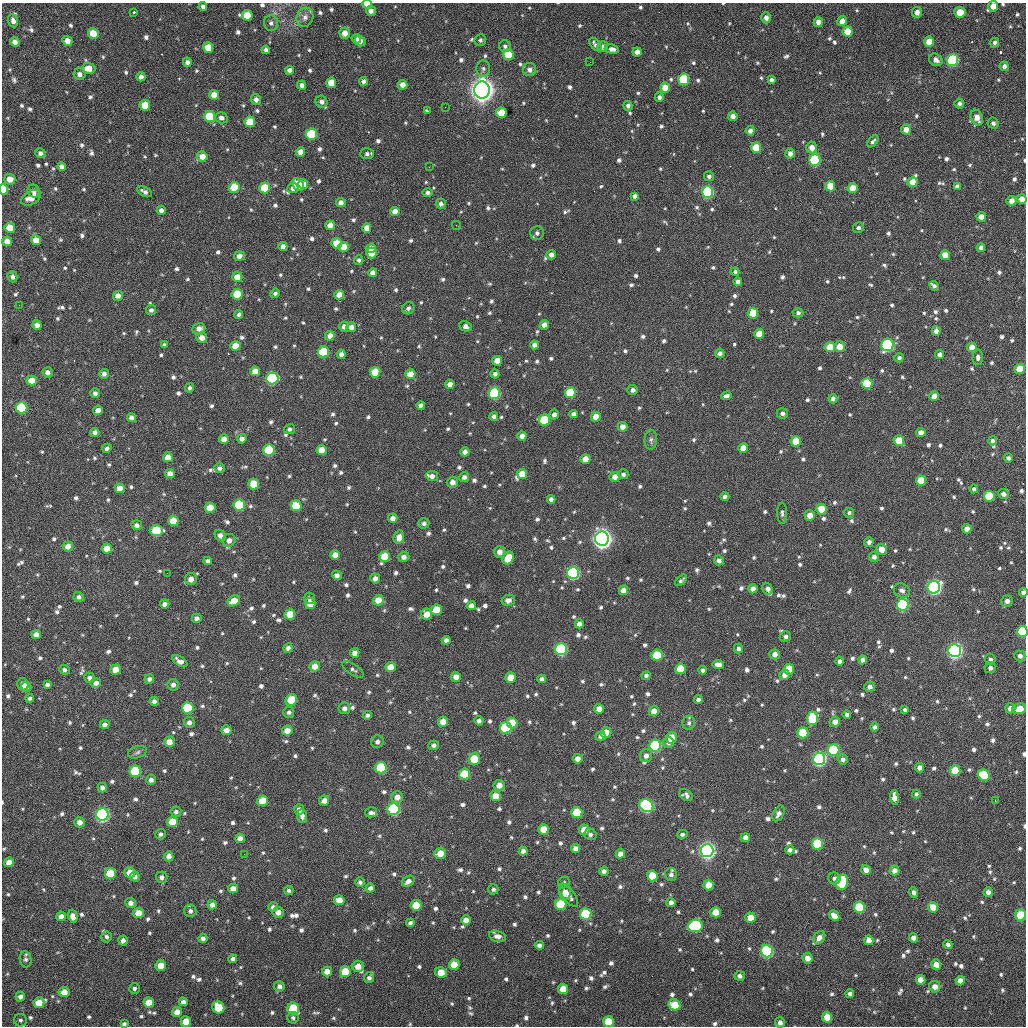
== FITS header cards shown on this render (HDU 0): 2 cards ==
NAXIS1  =                 1024 / length of data axis 1
NAXIS2  =                 1024 / length of data axis 2

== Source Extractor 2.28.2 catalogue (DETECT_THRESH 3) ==
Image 1024 x 1024 px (HDU 0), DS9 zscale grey, 1 PNG px = 1 image px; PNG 1028 x 1028 px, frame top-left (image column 1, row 1024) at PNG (2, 3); each listed source drawn as its Kron ellipse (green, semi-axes under 4 px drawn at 4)
Background 399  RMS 17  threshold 52.1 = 3 sigma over >= 5 px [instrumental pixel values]
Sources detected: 1091; of the 1091, the 500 brightest by FLUX_AUTO listed and drawn (591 fainter detections omitted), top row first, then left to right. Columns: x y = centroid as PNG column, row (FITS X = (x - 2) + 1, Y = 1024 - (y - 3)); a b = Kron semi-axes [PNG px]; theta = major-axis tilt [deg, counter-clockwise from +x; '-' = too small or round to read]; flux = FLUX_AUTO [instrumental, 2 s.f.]
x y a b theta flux
367 4 5 4 - 1.9e+04
993 6 5 5 - 1.0e+04
203 7 4 4 - 3.8e+03
371 11 5 5 - 6.3e+03
134 12 3 2 - 6.9e+03
917 12 5 5 - 6.7e+03
960 12 5 5 - 2.2e+04
247 15 5 5 - 2.7e+04
305 17 10 8 70 6.8e+03
766 18 6 5 - 6.5e+03
13 21 7 5 -71 5.1e+03
842 21 5 4 - 9.2e+03
818 22 5 4 - 7.3e+03
271 23 8 7 - 4.2e+03
848 32 5 5 - 2.5e+04
345 33 5 5 - 1.1e+04
93 34 5 5 - 2.6e+04
356 39 5 4 - 3.7e+03
480 40 6 5 - 3.3e+03
67 41 5 5 - 9.7e+03
360 41 6 5 - 7.2e+03
15 42 5 4 - 6.6e+03
929 42 5 5 - 2.1e+04
995 43 5 4 - 4.0e+03
595 45 8 4 -51 4.6e+03
505 46 6 5 - 3.5e+03
208 47 5 5 - 2.1e+04
603 47 5 5 - 6.8e+03
612 49 7 4 -9 5.5e+03
266 50 4 4 - 3.6e+03
637 52 4 4 - 8.6e+03
508 55 5 5 - 4.0e+04
936 60 7 6 - 6.4e+03
952 60 6 5 - 1.4e+05
187 62 4 4 - 4.6e+03
590 62 2 2 - 3.1e+03
1004 66 4 4 - 4.6e+03
88 68 7 5 -2 1.4e+04
483 69 8 7 - 3.5e+03
290 70 4 4 - 6.8e+03
529 70 6 6 - 6.5e+03
80 74 6 6 - 5.6e+03
141 77 4 4 - 5.9e+03
684 79 5 5 - 8.4e+04
771 80 4 4 - 5.0e+03
364 81 4 4 - 4.8e+03
331 83 5 5 - 2.1e+04
301 85 4 4 - 5.2e+03
403 85 5 5 - 9.8e+03
665 88 5 5 - 1.7e+04
482 90 8 8 - 1.5e+06
214 95 5 5 - 1.4e+04
659 97 4 4 - 4.9e+03
256 100 5 5 - 5.6e+03
321 102 6 5 - 5.4e+03
959 104 5 4 - 3.3e+03
145 105 5 5 - 2.6e+04
628 106 5 4 - 4.0e+03
445 107 2 2 - 9.9e+03
428 111 4 3 - 3.3e+03
501 113 5 5 - 3.4e+04
733 116 5 4 - 7.3e+03
210 117 5 5 - 5.7e+04
221 118 6 5 - 5.3e+03
977 118 8 6 -69 9.9e+03
250 122 5 5 - 3.0e+04
993 123 5 5 - 3.8e+03
906 129 5 5 - 9.3e+03
750 131 5 4 - 5.7e+03
311 134 5 5 - 8.3e+04
873 141 7 4 49 3.3e+03
756 148 5 5 - 3.1e+04
812 148 6 5 - 8.7e+03
301 152 5 4 - 1.1e+04
40 153 5 5 - 4.4e+03
367 154 7 5 0 3.8e+03
790 154 5 4 - 6.6e+03
202 156 5 5 - 1.3e+04
815 160 6 5 - 1.1e+05
61 167 4 4 - 5.3e+03
429 167 2 2 - 3.4e+03
709 176 5 5 - 3.8e+03
10 179 6 5 - 1.1e+04
913 182 5 5 - 2.2e+04
303 184 5 4 - 1.3e+04
298 185 7 5 -51 2.4e+04
830 186 5 5 - 2.5e+04
957 186 4 4 - 4.1e+03
234 187 5 5 - 4.0e+04
265 188 5 5 - 4.1e+04
293 188 5 5 - 5.8e+03
852 188 5 5 - 2.1e+04
3 189 5 4 - 4.2e+04
34 191 6 6 - 4.4e+03
145 192 8 4 -28 4.7e+03
428 192 5 4 - 3.7e+03
708 192 6 5 - 1.5e+05
635 196 4 4 - 3.8e+03
31 198 11 6 30 1.2e+04
1022 199 5 5 - 1.0e+04
1011 201 5 5 - 9.4e+03
341 203 5 4 - 6.9e+03
441 204 5 5 - 4.3e+03
161 210 5 4 - 5.2e+03
395 211 4 4 - 1.0e+04
981 217 4 4 - 1.0e+04
330 225 5 4 - 1.0e+04
456 225 4 2 - 4.0e+03
10 228 5 5 - 2.0e+04
367 228 5 4 - 1.2e+04
858 228 5 5 - 3.2e+03
537 233 7 6 - 4.5e+03
36 240 5 5 - 1.1e+04
7 241 5 5 - 1.0e+04
336 243 5 5 - 2.2e+04
283 246 4 4 - 5.8e+03
344 247 5 5 - 2.0e+04
371 248 5 4 - 9.6e+03
981 248 4 4 - 5.0e+03
372 253 5 5 - 3.1e+04
551 255 4 4 - 6.1e+03
945 255 5 5 - 2.1e+04
240 256 5 4 - 8.0e+03
359 260 5 4 - 3.2e+03
735 272 4 4 - 3.1e+03
373 273 4 4 - 8.3e+03
12 277 5 5 - 4.0e+03
237 277 5 5 - 1.4e+04
738 281 4 4 - 3.9e+03
934 286 5 3 - 3.8e+03
275 293 5 4 - 3.4e+03
237 294 5 5 - 3.7e+04
339 295 5 4 - 1.3e+04
118 296 5 5 - 7.5e+03
19 305 2 2 - 6.8e+03
408 308 6 5 - 4.2e+03
151 310 5 5 - 4.1e+03
753 313 5 5 - 3.7e+04
798 313 5 4 - 3.2e+03
239 314 5 4 - 3.2e+03
37 325 4 4 - 7.1e+03
544 325 5 4 - 9.3e+03
466 326 6 5 - 5.8e+03
344 327 5 5 - 5.6e+03
351 327 5 5 - 6.8e+03
199 329 6 5 - 7.3e+03
936 331 5 4 - 6.5e+03
759 334 5 5 - 1.9e+04
330 336 5 4 - 7.7e+03
202 338 5 5 - 1.0e+04
164 345 4 4 - 3.4e+03
534 345 4 4 - 6.6e+03
887 345 6 6 - 1.6e+05
235 346 5 5 - 1.5e+04
830 347 5 5 - 2.5e+04
840 347 5 5 - 1.6e+04
972 347 5 4 - 1.2e+04
323 352 5 5 - 6.2e+04
720 353 5 4 - 5.4e+03
341 354 5 4 - 4.9e+03
940 354 5 4 - 5.3e+03
978 357 7 5 88 4.5e+03
899 358 5 4 - 3.6e+03
497 361 5 5 - 1.3e+04
1020 369 5 5 - 2.5e+04
255 371 5 5 - 1.1e+04
47 372 5 5 - 5.6e+03
375 372 5 5 - 2.8e+04
104 374 5 4 - 5.0e+03
410 374 5 5 - 1.5e+04
495 374 4 4 - 4.3e+03
272 378 6 6 - 1.4e+05
32 380 5 5 - 1.4e+04
450 384 4 4 - 8.5e+03
867 384 5 5 - 6.4e+04
190 388 4 4 - 3.3e+03
633 390 5 5 - 4.7e+03
95 393 5 5 - 4.6e+03
494 393 6 6 - 1.4e+05
570 393 5 5 - 5.0e+04
726 396 5 4 - 4.6e+03
934 396 5 4 - 1.2e+04
833 399 4 4 - 4.8e+03
421 405 4 4 - 4.5e+03
22 408 6 5 - 9.9e+04
98 410 5 4 - 7.5e+03
782 413 6 5 - 4.1e+03
574 414 4 4 - 5.0e+03
554 415 5 4 - 5.5e+03
494 416 4 4 - 3.8e+03
131 417 4 4 - 5.5e+03
596 417 5 5 - 1.5e+04
544 420 5 5 - 6.0e+04
623 427 5 5 - 8.4e+03
289 429 5 5 - 3.3e+03
95 432 4 4 - 5.5e+03
921 433 5 4 - 8.4e+03
522 436 4 4 - 6.9e+03
224 439 5 4 - 1.0e+04
242 439 5 4 - 5.5e+03
651 440 10 6 86 3.8e+03
796 441 5 5 - 2.3e+04
899 441 5 5 - 2.9e+04
993 441 4 4 - 3.9e+03
107 448 5 4 - 4.3e+03
743 448 5 4 - 1.2e+04
269 450 5 5 - 7.5e+04
322 450 5 5 - 1.7e+04
465 452 4 4 - 6.7e+03
168 457 5 5 - 1.4e+04
1008 458 4 4 - 3.2e+03
585 459 5 5 - 1.3e+04
220 468 5 4 - 4.3e+03
170 473 5 4 - 7.6e+03
522 474 5 5 - 1.7e+04
623 474 5 5 - 3.6e+03
432 476 6 5 - 6.0e+03
464 477 5 5 - 4.7e+03
615 477 5 5 - 9.1e+03
921 480 5 5 - 2.7e+04
452 482 5 5 - 8.3e+03
254 484 5 5 - 3.2e+04
120 488 5 5 - 1.4e+04
974 489 4 4 - 3.1e+03
1003 494 5 5 - 5.4e+03
725 496 4 4 - 3.5e+03
989 496 5 5 - 5.1e+04
551 499 4 4 - 5.2e+03
239 505 6 6 - 9.7e+04
296 506 5 5 - 4.2e+04
210 508 5 5 - 2.6e+04
821 509 5 5 - 2.9e+04
782 513 11 5 -89 3.5e+03
849 513 5 5 - 3.2e+03
810 515 5 5 - 1.1e+04
393 518 4 4 - 6.2e+03
173 521 5 5 - 2.6e+04
424 523 5 5 - 3.5e+03
137 525 5 5 - 5.1e+03
967 529 4 4 - 9.6e+03
156 530 7 5 0 4.8e+04
220 536 6 5 - 6.7e+03
399 537 7 5 78 1.0e+04
602 539 7 7 - 9.1e+05
229 540 6 6 - 7.5e+03
869 542 5 4 - 4.7e+03
68 546 5 5 - 9.1e+03
107 549 5 5 - 1.5e+04
881 549 5 5 - 1.2e+04
500 552 5 5 - 8.6e+03
335 555 5 5 - 1.2e+04
384 556 5 5 - 2.9e+04
404 557 5 5 - 5.9e+03
874 557 5 5 - 4.9e+03
508 558 7 5 59 2.8e+04
208 561 4 4 - 4.8e+03
719 561 5 5 - 5.2e+03
167 573 2 2 - 3.8e+03
573 573 6 6 - 2.0e+05
337 575 5 4 - 5.8e+03
375 578 5 5 - 6.2e+03
191 579 6 6 - 9.1e+03
681 580 7 3 41 3.2e+03
934 587 6 6 - 3.4e+05
753 589 5 4 - 7.3e+03
768 589 6 5 - 5.2e+03
624 590 5 4 - 1.1e+04
902 590 8 6 -25 4.8e+03
1023 592 4 4 - 6.0e+03
79 597 5 5 - 3.8e+03
309 598 6 5 - 3.2e+03
378 600 5 5 - 1.6e+04
508 600 7 5 14 5.4e+03
234 601 7 5 30 2.0e+04
1007 601 6 5 - 6.2e+03
165 604 4 4 - 4.7e+03
310 604 5 5 - 1.4e+04
903 605 6 6 - 1.8e+05
471 606 4 4 - 5.9e+03
436 610 5 5 - 3.3e+04
290 614 5 5 - 2.9e+04
427 614 6 5 - 1.4e+04
197 618 5 4 - 4.5e+03
579 624 4 4 - 6.6e+03
1022 631 5 5 - 7.6e+04
36 634 5 4 - 8.3e+03
785 636 5 5 - 4.0e+03
446 640 4 4 - 4.8e+03
288 648 5 4 - 4.8e+03
738 648 5 4 - 4.0e+03
561 649 6 6 - 1.4e+05
955 651 6 6 - 5.3e+05
355 653 5 4 - 9.0e+03
775 654 5 5 - 7.5e+03
657 655 5 5 - 5.7e+04
1020 656 5 5 - 5.3e+03
990 659 5 5 - 3.4e+03
863 660 4 4 - 6.2e+03
180 661 8 4 -33 6.2e+03
840 661 4 4 - 5.0e+03
718 664 6 4 -8 7.4e+03
315 666 5 5 - 1.2e+04
390 667 5 5 - 1.5e+04
990 668 5 5 - 4.4e+03
116 669 5 5 - 1.4e+04
353 669 12 5 -34 3.8e+03
680 669 5 5 - 3.6e+04
789 669 5 5 - 2.4e+04
64 670 5 5 - 3.8e+03
703 670 4 4 - 3.6e+03
784 675 5 5 - 7.4e+03
646 676 5 4 - 3.2e+03
456 677 5 5 - 9.6e+03
511 677 5 5 - 2.0e+04
89 678 5 5 - 4.3e+03
149 679 5 4 - 4.2e+03
542 679 4 4 - 5.1e+03
96 683 5 5 - 5.6e+03
23 684 6 5 - 9.0e+03
47 685 4 4 - 3.5e+03
173 685 6 5 - 5.1e+03
26 687 5 5 - 6.0e+03
869 687 5 5 - 5.6e+03
30 698 4 4 - 3.1e+03
291 700 6 5 - 4.2e+04
698 700 4 4 - 4.1e+03
154 701 4 4 - 4.7e+03
188 708 6 5 - 7.7e+04
344 708 6 6 - 5.1e+03
1010 708 5 5 - 7.2e+03
599 709 5 4 - 1.1e+04
1019 709 7 5 18 1.5e+04
905 710 4 4 - 3.2e+03
654 711 5 5 - 9.1e+03
289 712 5 5 - 3.3e+03
367 715 4 4 - 3.3e+03
847 715 4 4 - 4.2e+03
812 718 6 5 - 5.4e+04
479 721 4 4 - 4.1e+03
189 722 5 5 - 5.4e+03
443 722 5 5 - 1.6e+04
835 722 5 5 - 7.1e+03
512 723 5 5 - 3.1e+04
689 723 7 6 - 3.3e+03
105 725 5 4 - 5.6e+03
874 727 4 4 - 3.8e+03
506 728 6 6 - 1.1e+05
226 730 5 5 - 9.6e+03
287 731 5 5 - 1.1e+04
606 732 5 5 - 1.1e+04
803 733 5 5 - 5.0e+04
601 736 5 4 - 5.9e+03
671 738 6 5 - 2.3e+04
169 742 5 5 - 1.1e+04
377 742 6 6 - 4.1e+03
669 743 6 5 - 4.6e+03
433 745 5 5 - 4.3e+03
655 746 6 6 - 1.4e+05
834 750 6 6 - 9.8e+04
137 752 10 6 18 3.2e+03
646 756 6 6 - 6.0e+03
474 759 6 5 - 2.8e+04
578 759 5 5 - 7.6e+03
819 759 6 6 - 3.3e+05
843 759 5 5 - 4.1e+03
919 767 5 4 - 5.6e+03
381 768 6 5 - 8.3e+04
135 771 6 5 - 7.6e+04
955 771 5 5 - 3.7e+04
464 774 5 5 - 4.9e+04
984 775 6 5 - 6.0e+04
151 780 5 5 - 5.0e+03
499 785 5 5 - 1.0e+04
102 788 5 4 - 5.3e+03
916 794 4 4 - 3.2e+03
686 795 7 5 -33 4.3e+03
496 796 5 5 - 1.6e+04
397 797 6 6 - 8.4e+03
894 797 7 4 -86 9.2e+03
263 801 5 5 - 2.8e+04
324 801 5 5 - 9.0e+03
995 801 3 2 - 2.0e+04
646 806 7 6 - 2.2e+05
299 809 5 5 - 8.2e+03
393 809 6 6 - 1.6e+05
176 812 5 5 - 3.7e+03
371 812 6 5 - 3.8e+03
577 813 5 5 - 4.4e+04
102 814 6 6 - 3.7e+05
779 814 8 5 62 5.4e+03
302 816 7 5 -85 5.4e+03
80 822 5 5 - 7.5e+03
172 822 5 5 - 3.0e+04
544 829 5 5 - 2.4e+04
584 830 5 5 - 2.0e+04
160 834 5 5 - 3.5e+03
590 834 6 5 - 3.1e+03
682 834 5 4 - 3.2e+03
240 838 5 4 - 6.8e+03
745 838 4 4 - 7.5e+03
818 844 5 5 - 7.4e+04
576 848 4 4 - 6.9e+03
707 850 6 6 - 5.8e+05
790 850 5 4 - 4.2e+03
523 851 4 4 - 4.8e+03
440 853 6 5 - 1.5e+04
244 854 2 2 - 4.5e+03
620 854 5 4 - 8.4e+03
169 856 5 4 - 7.3e+03
9 862 5 4 - 1.2e+04
866 870 5 4 - 8.0e+03
894 870 5 5 - 7.4e+03
604 871 5 4 - 4.2e+03
130 872 5 5 - 1.4e+04
110 874 5 5 - 4.1e+04
671 875 6 6 - 4.2e+03
652 876 5 5 - 3.7e+04
135 877 5 5 - 4.1e+03
162 877 6 5 - 4.7e+03
834 878 6 6 - 3.7e+03
408 881 7 5 37 6.4e+03
360 882 5 5 - 3.9e+03
842 882 8 6 76 8.1e+04
564 883 6 5 - 3.1e+03
709 885 5 5 - 2.0e+04
370 888 5 4 - 4.3e+03
233 889 5 4 - 9.5e+03
493 889 5 5 - 3.3e+03
289 890 4 4 - 3.1e+03
565 892 8 6 89 8.8e+03
914 892 5 4 - 4.3e+03
988 892 5 4 - 6.8e+03
568 895 14 6 -53 7.7e+03
339 900 5 5 - 1.4e+04
671 902 4 4 - 6.0e+03
130 903 5 5 - 6.2e+03
561 904 5 5 - 6.4e+04
212 905 5 4 - 6.2e+03
416 905 5 5 - 2.6e+04
273 907 5 4 - 4.7e+03
859 907 5 5 - 7.9e+04
933 907 5 5 - 1.8e+04
190 911 6 6 - 4.4e+03
278 912 5 5 - 8.0e+03
716 912 5 5 - 2.0e+04
138 913 5 5 - 1.7e+04
586 914 5 5 - 8.7e+04
1021 915 6 5 - 5.5e+04
61 916 5 4 - 6.3e+03
73 916 6 4 -73 8.9e+03
834 916 6 4 -47 9.8e+03
750 918 5 5 - 1.7e+04
466 920 5 5 - 9.5e+03
410 923 4 4 - 3.7e+03
695 926 7 6 - 1.5e+05
497 936 8 5 -12 6.0e+03
107 937 6 5 - 3.2e+03
203 938 4 4 - 4.2e+03
819 938 7 5 54 7.8e+03
913 938 4 4 - 6.6e+03
123 940 5 4 - 4.4e+03
869 940 5 4 - 7.6e+03
948 944 5 4 - 3.7e+03
539 945 4 4 - 3.8e+03
767 951 6 6 - 2.1e+05
808 958 5 5 - 1.1e+04
26 959 8 6 -81 3.6e+03
233 959 4 4 - 5.1e+03
454 964 5 5 - 2.4e+04
936 965 5 4 - 9.9e+03
161 966 5 5 - 1.6e+04
358 966 6 5 - 1.1e+04
327 971 5 5 - 1.1e+04
345 972 5 5 - 3.2e+04
441 973 6 5 - 2.1e+04
740 976 5 5 - 4.0e+03
369 978 5 5 - 3.8e+03
920 980 5 4 - 1.1e+04
960 981 5 4 - 7.8e+03
279 986 5 5 - 4.6e+03
935 987 6 5 - 7.8e+03
134 988 5 5 - 3.3e+03
563 989 5 5 - 2.2e+04
64 992 5 5 - 1.2e+04
850 994 4 4 - 4.1e+03
20 997 5 4 - 4.6e+03
149 1002 5 5 - 1.8e+04
183 1002 4 4 - 4.5e+03
39 1003 5 5 - 2.0e+04
674 1005 6 5 - 2.7e+04
218 1007 6 5 - 3.7e+04
293 1009 6 5 - 6.3e+04
177 1012 5 5 - 9.9e+03
827 1017 5 5 - 1.8e+04
293 1018 6 5 - 3.2e+03
20 1020 6 6 - 3.1e+03
186 1021 5 5 - 1.9e+04
609 1022 5 5 - 3.5e+04
780 1023 5 5 - 5.7e+03
124 1024 4 4 - 3.2e+03
At the frame edge (FLAGS 8, measured only in part): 10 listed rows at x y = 367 4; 993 6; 3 189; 1022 199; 1023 592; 1022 631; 1021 915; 20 1020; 609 1022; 124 1024
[591 fainter detections neither listed nor drawn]